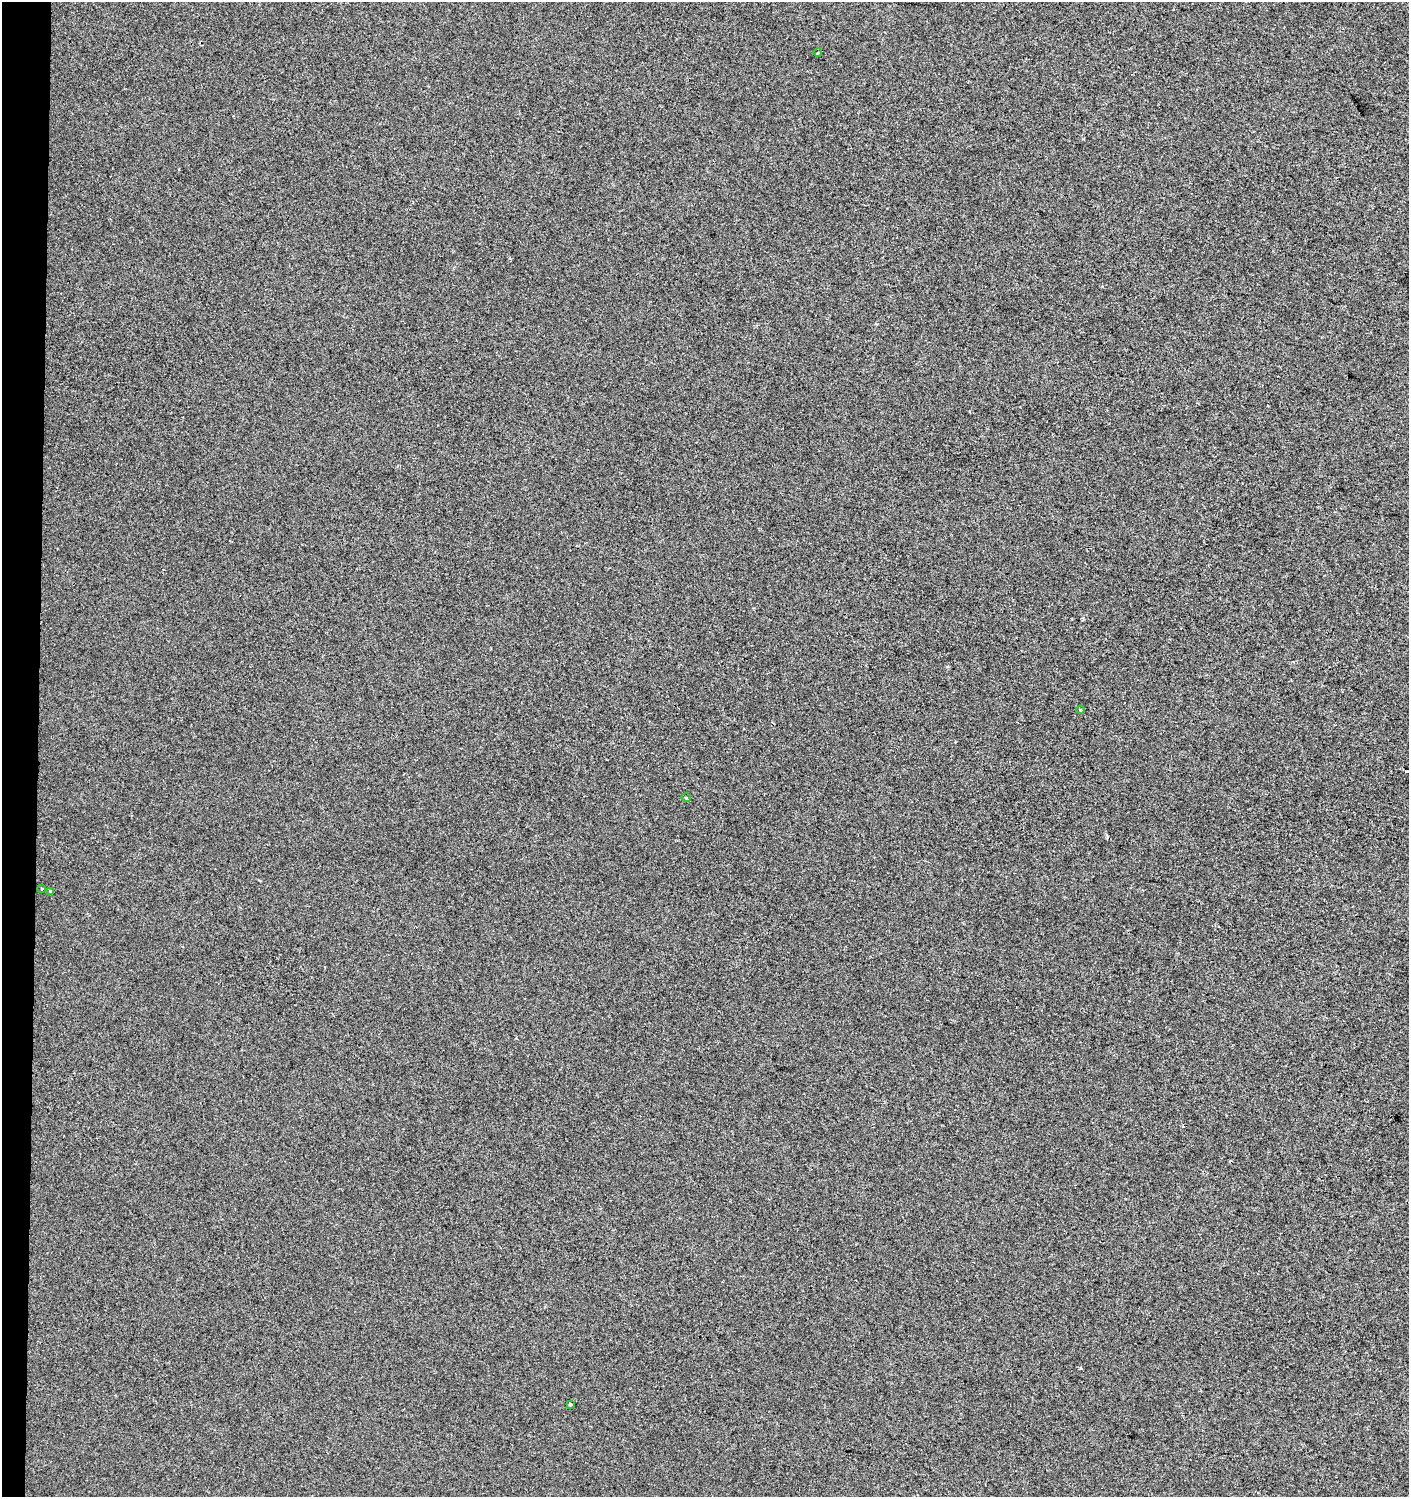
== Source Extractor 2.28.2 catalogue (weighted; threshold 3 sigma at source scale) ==
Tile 4 of 3 x 3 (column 1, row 2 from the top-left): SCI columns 285-1691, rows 1496-2990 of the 4734 x 4494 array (HDU 1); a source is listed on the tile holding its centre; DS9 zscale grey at full resolution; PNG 1411 x 1499 px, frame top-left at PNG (2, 2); each listed source drawn as its Kron ellipse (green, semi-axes under 4 px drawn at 4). Shown black and unused: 3% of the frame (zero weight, under 2 of 3 exposures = <1% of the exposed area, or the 3 px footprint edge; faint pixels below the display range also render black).
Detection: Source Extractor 2.28.2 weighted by HDU 2 'WHT'; one run over the whole footprint, this tile lists its part. Background 0.00371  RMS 0.0062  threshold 0.0277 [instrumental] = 3 sigma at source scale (4.5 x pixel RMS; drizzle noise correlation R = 1.50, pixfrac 1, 0.0396/0.0396 arcsec/px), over >= 5 px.
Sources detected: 9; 3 cosmic-ray / hot-pixel residue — neither listed nor drawn; the other 6 listed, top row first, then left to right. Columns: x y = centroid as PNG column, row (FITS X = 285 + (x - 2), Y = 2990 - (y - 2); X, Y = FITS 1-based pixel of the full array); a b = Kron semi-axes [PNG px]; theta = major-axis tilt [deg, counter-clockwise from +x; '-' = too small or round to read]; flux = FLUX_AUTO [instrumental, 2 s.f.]
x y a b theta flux
818 53 4 3 - 0.57
1080 710 4 3 - 0.72
686 798 5 3 - 0.55
42 889 3 2 - 1
51 891 3 3 - 1.3
570 1404 3 3 - 1.5